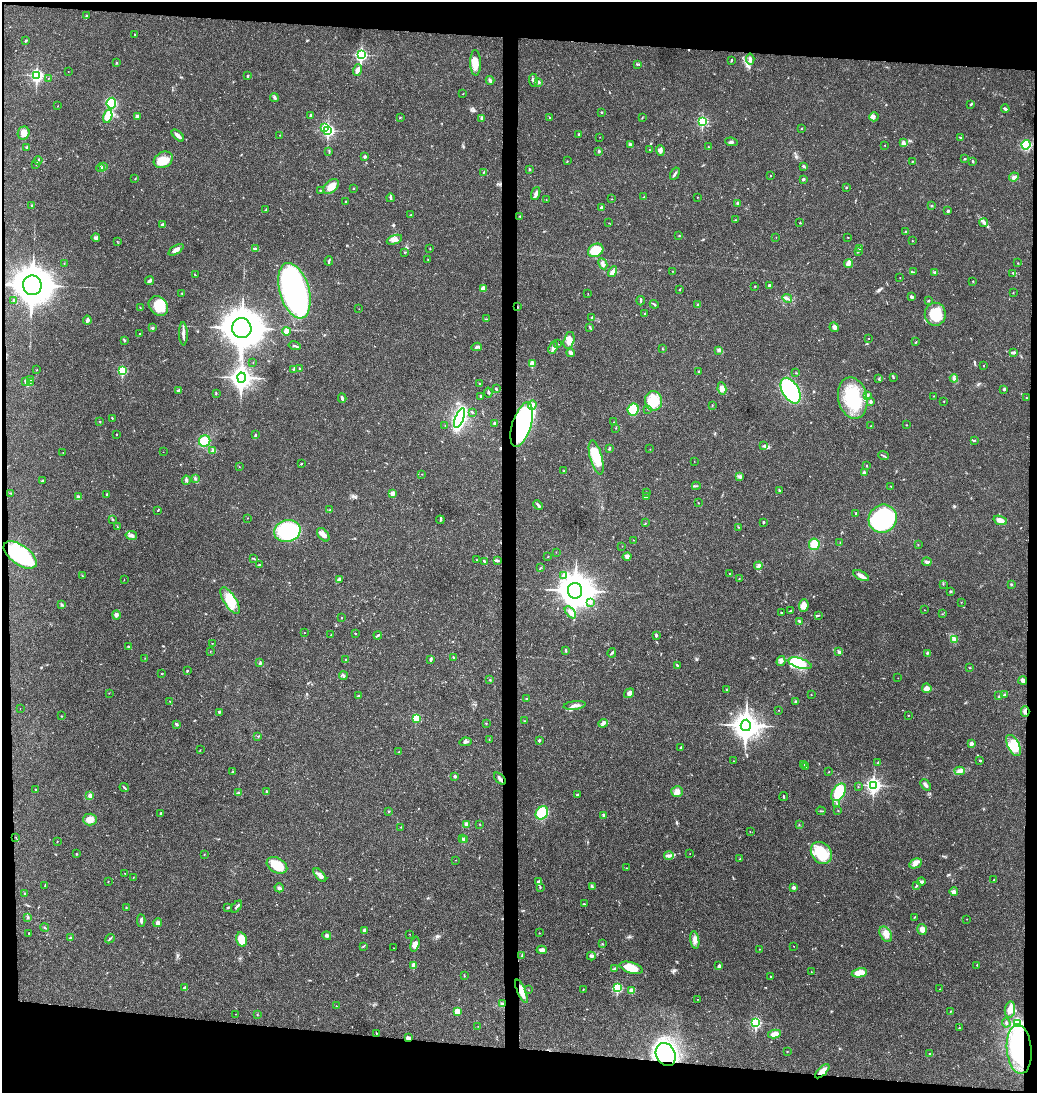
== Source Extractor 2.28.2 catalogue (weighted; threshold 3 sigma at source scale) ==
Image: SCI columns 148-4286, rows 2-4362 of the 4386 x 4366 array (HDU 1 of 3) = the unmasked area's bounding box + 8 px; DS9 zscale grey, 4 x 4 block average (1 PNG px = mean of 4 x 4 image px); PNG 1039 x 1095 px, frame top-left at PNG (2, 2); each listed source drawn as its Kron ellipse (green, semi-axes under 4 px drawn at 4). Shown black and unused: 10% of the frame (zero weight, under 3 of 4 exposures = <1% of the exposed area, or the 3 px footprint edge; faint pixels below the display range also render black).
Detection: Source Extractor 2.28.2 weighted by HDU 2 'WHT'. Background 0.0234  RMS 0.0023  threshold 0.0104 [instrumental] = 3 sigma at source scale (4.5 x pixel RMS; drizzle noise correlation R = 1.50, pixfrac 1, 0.05/0.05 arcsec/px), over >= 5 px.
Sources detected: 556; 5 inside a brighter object's white glare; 1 cosmic-ray / hot-pixel residue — neither listed nor drawn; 5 coinciding with a brighter row at this scale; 17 inside a brighter listed object's ellipse — not listed separately; of the other 528, all 500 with FLUX_AUTO >= 0.319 (the completeness limit of this list) listed and drawn (28 fainter detections not listed), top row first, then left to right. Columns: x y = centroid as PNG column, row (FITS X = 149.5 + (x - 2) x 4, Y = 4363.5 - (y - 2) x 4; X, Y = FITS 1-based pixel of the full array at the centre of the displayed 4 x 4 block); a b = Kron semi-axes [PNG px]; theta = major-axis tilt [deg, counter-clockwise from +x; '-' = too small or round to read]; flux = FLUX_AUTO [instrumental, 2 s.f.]
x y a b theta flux
87 16 3 2 - 1.2
135 34 2 2 - 0.98
26 41 3 2 - 1.6
361 55 3 2 - 250
750 59 6 2 -84 5.2
731 60 4 2 - 1.2
116 63 2 2 - 1.4
475 63 13 5 -88 15
637 64 2 2 - 1.3
357 70 6 3 72 8
68 71 2 2 - 0.37
37 76 3 2 - 260
248 76 3 2 - 1.7
48 79 2 2 - 0.45
490 80 4 3 - 3
533 80 6 2 -85 2.8
538 82 3 2 - 2.8
463 94 2 2 - 0.45
274 98 4 3 - 2.2
111 103 5 5 - 91
971 104 3 2 - 1.3
58 106 2 2 - 0.35
1005 109 4 2 - 2.7
602 112 2 2 - 1.3
108 116 7 4 76 26
137 116 2 2 - 3.8
311 116 3 2 - 2.7
400 117 2 2 - 0.46
874 117 5 2 - 2.4
550 118 2 2 - 0.86
642 118 3 2 - 0.85
481 119 3 2 - 1.8
703 121 3 2 - 120
325 127 2 2 - 27
802 128 2 2 - 0.62
328 130 3 2 - 240
24 133 6 6 - 9.3
579 134 2 2 - 1.1
280 135 3 2 - 0.7
178 136 7 2 -42 9.3
600 137 2 2 - 0.32
960 137 2 2 - 1.2
731 142 6 2 -6 2.4
903 143 4 3 - 2.7
630 145 4 3 - 3.7
885 145 2 2 - 0.59
1026 145 4 4 - 43
27 147 2 2 - 2.2
708 147 2 2 - 0.61
650 150 2 2 - 0.76
660 150 5 4 - 4.5
599 151 2 2 - 4.9
329 152 4 2 - 1.2
365 156 3 2 - 1.9
965 159 2 2 - 1.3
38 160 4 2 - 1.4
163 160 10 7 29 18
567 161 2 2 - 0.49
912 161 2 2 - 0.94
973 161 3 2 - 1.2
36 165 2 2 - 0.5
804 166 4 2 - 1.8
103 167 4 2 - 2
100 168 4 3 - 2.5
529 169 3 2 - 1.4
484 172 3 2 - 1.1
675 174 6 2 59 2.6
770 175 2 2 - 0.6
1014 177 5 3 - 3.4
135 179 2 2 - 0.57
803 179 4 2 - 1.3
331 187 9 5 43 15
846 187 2 2 - 1.1
353 188 2 2 - 0.69
320 190 2 2 - 0.77
536 194 7 3 69 3.6
644 197 2 2 - 0.39
697 197 2 2 - 0.8
390 198 4 2 - 1.9
612 199 2 2 - 0.46
546 200 2 2 - 0.51
345 202 2 2 - 0.86
738 203 4 2 - 2
32 205 3 2 - 1.2
932 206 2 2 - 0.51
601 208 3 2 - 1.9
266 210 3 2 - 2
948 211 3 2 - 2
411 215 2 2 - 0.9
520 216 2 2 - 1.4
736 220 2 2 - 0.84
609 223 2 2 - 0.47
800 223 2 2 - 0.93
984 223 4 2 - 3
163 224 4 3 - 2.1
906 231 2 2 - 0.96
679 235 2 2 - 0.59
776 237 2 2 - 0.33
848 237 2 2 - 0.62
96 238 4 3 - 2.2
394 240 8 4 20 5.9
117 241 2 2 - 0.43
912 241 2 2 - 0.7
860 248 2 2 - 1.2
255 249 3 2 - 1.6
430 249 2 2 - 0.42
176 250 8 3 31 7.3
596 250 8 6 30 44
858 251 3 2 - 1.2
405 252 3 2 - 0.87
428 260 2 2 - 0.48
329 261 5 2 - 1.6
64 263 2 2 - 0.4
1018 263 2 2 - 0.72
603 264 6 3 -63 3.5
849 264 5 3 - 4
672 271 2 2 - 0.46
612 272 6 3 60 6.5
913 272 2 2 - 0.7
935 272 3 2 - 1.5
1013 273 4 2 - 1.4
195 275 2 2 - 0.86
900 278 2 2 - 0.46
150 280 5 3 - 3
973 281 2 2 - 0.75
32 285 10 9 - 2700
769 285 2 2 - 3.2
755 286 2 2 - 0.77
483 289 3 3 - 8.5
680 289 3 2 - 0.65
294 291 28 14 -74 360
182 293 2 2 - 0.65
588 293 2 2 - 0.38
1013 293 2 2 - 0.52
912 297 4 3 - 1.9
787 298 5 2 - 2.8
14 300 2 2 - 1.3
641 301 4 2 - 1.5
928 301 2 2 - 1
654 304 4 2 - 1.6
698 305 3 2 - 1.4
158 306 11 8 -48 36
517 307 2 2 - 1.1
140 308 2 2 - 0.54
359 309 2 2 - 0.37
645 313 2 2 - 1.3
935 314 11 10 - 39
591 317 2 2 - 1.2
486 319 2 2 - 0.46
87 320 4 3 - 2.6
590 327 2 2 - 1
834 327 5 4 - 4.1
153 328 2 2 - 2
242 328 10 9 - 3200
287 331 4 3 - 8.1
139 334 2 2 - 0.66
183 334 11 2 -88 5.8
869 338 2 2 - 0.44
125 340 2 2 - 0.56
569 340 8 5 76 12
916 342 3 2 - 0.65
558 344 3 2 - 0.62
295 346 6 2 -15 2
477 347 5 2 - 2.7
553 348 6 3 67 4.6
662 349 2 2 - 0.7
719 350 3 2 - 1.8
1014 352 3 3 - 2.1
571 353 4 3 - 4.9
253 363 2 2 - 0.32
532 364 2 2 - 34
983 366 2 2 - 0.55
300 368 3 2 - 0.8
293 369 3 2 - 1.4
37 370 3 2 - 0.47
122 371 2 2 - 96
698 371 2 2 - 0.65
796 373 2 2 - 0.53
893 377 4 2 - 1
242 378 5 4 - 770
954 378 4 3 - 2.6
30 379 3 3 - 2.9
879 379 3 2 - 1.1
25 381 2 2 - 6.8
30 383 2 2 - 0.99
479 383 2 2 - 0.59
722 388 6 4 -79 5.5
496 389 3 2 - 1.6
1004 389 3 2 - 2
179 390 4 2 - 3.5
791 391 14 8 -60 130
488 392 5 2 - 1.9
216 393 2 2 - 0.84
867 395 3 2 - 2.9
480 396 4 2 - 1.1
934 396 2 2 - 0.61
342 398 4 2 - 3
853 398 21 14 -78 64
1026 398 2 2 - 0.95
653 401 9 8 - 33
871 401 3 3 - 2.2
944 401 2 2 - 0.42
532 405 5 3 - 4.5
712 405 2 2 - 0.45
648 409 2 2 - 0.4
633 410 6 5 - 43
472 412 2 2 - 1.3
112 418 3 2 - 0.75
459 418 10 4 69 200
100 422 2 2 - 0.79
614 422 2 2 - 0.43
495 423 3 2 - 2.2
445 425 2 2 - 0.39
522 425 23 9 73 250
906 425 2 2 - 0.45
870 426 2 2 - 0.52
616 428 2 2 - 0.42
117 434 2 2 - 1
255 435 3 2 - 1.5
974 440 2 2 - 0.86
205 441 6 5 - 26
763 446 3 2 - 0.73
609 449 3 2 - 1.3
650 449 2 2 - 0.34
213 451 3 2 - 1.6
63 452 2 2 - 0.39
163 452 2 2 - 0.39
883 456 5 2 - 1.5
596 457 17 6 -75 36
694 461 2 2 - 0.34
302 463 2 2 - 0.71
866 466 2 2 - 0.83
239 467 2 2 - 0.44
564 471 3 2 - 1.3
864 473 2 2 - 7
422 474 2 2 - 0.46
740 476 2 2 - 0.77
195 479 3 2 - 0.98
42 480 2 2 - 0.52
186 480 4 2 - 3.1
696 486 4 2 - 1.8
891 486 2 2 - 0.48
779 490 2 2 - 0.56
646 492 2 2 - 0.43
11 493 2 2 - 0.74
107 494 2 2 - 1.7
392 494 3 2 - 7.4
78 496 4 2 - 2.1
646 497 2 2 - 0.71
698 503 3 2 - 0.48
538 505 5 2 - 2.1
158 510 3 2 - 0.77
330 510 2 2 - 0.84
856 513 3 2 - 0.74
247 518 2 2 - 0.67
883 519 14 13 - 220
113 520 3 2 - 0.99
440 520 4 2 - 1.8
1000 520 7 4 -21 9.1
763 522 3 2 - 1.4
646 523 2 2 - 0.42
117 527 2 2 - 0.57
738 527 2 2 - 0.4
287 531 13 11 14 140
131 535 6 3 -8 3.5
323 535 8 4 -52 6.1
634 540 2 2 - 0.49
840 543 2 2 - 0.42
814 544 6 5 - 19
918 545 2 2 - 0.57
622 546 2 2 - 0.34
556 552 2 2 - 0.33
20 555 19 10 -36 140
548 557 2 2 - 0.6
627 557 4 4 - 3.5
254 559 3 2 - 0.98
476 560 2 2 - 0.49
497 560 4 2 - 1.4
484 561 3 2 - 1.6
927 562 5 2 - 4.9
259 565 4 2 - 1.9
758 566 4 2 - 3.4
540 568 3 2 - 0.99
730 574 2 2 - 0.84
563 575 3 2 - 1.7
82 576 3 2 - 1
861 576 8 3 -29 6.6
339 579 3 3 - 2.6
739 579 2 2 - 0.73
124 580 2 2 - 0.36
943 584 2 2 - 0.46
1011 584 3 2 - 1.2
575 591 8 7 - 2500
950 591 3 2 - 1.4
230 601 15 6 -58 32
590 602 3 2 - 1.3
961 602 2 2 - 0.32
61 604 4 2 - 1.6
804 605 6 4 85 8.8
924 610 2 2 - 0.42
791 611 3 2 - 1.7
570 612 7 4 -49 5.8
781 613 2 2 - 1.4
942 614 2 2 - 0.57
116 615 4 3 - 3.6
818 615 4 2 - 1.3
342 618 2 2 - 0.55
799 621 4 2 - 2.3
304 633 2 2 - 0.39
355 634 2 2 - 0.76
331 635 2 2 - 0.43
378 635 4 2 - 1.7
656 635 2 2 - 3
955 639 2 2 - 0.81
212 643 2 2 - 0.44
129 647 4 2 - 2.5
565 650 3 2 - 1.2
210 651 2 2 - 0.4
839 652 3 3 - 2.1
612 653 5 2 - 1.8
927 653 3 2 - 1.5
453 657 3 2 - 1.2
145 658 2 2 - 0.34
346 659 2 2 - 2.7
431 659 4 2 - 2.4
781 661 5 3 - 3.9
260 663 3 2 - 1.5
800 663 12 5 -16 59
677 665 3 2 - 1.2
970 668 2 2 - 0.8
187 671 2 2 - 1.5
161 674 2 2 - 0.52
343 676 4 3 - 2.7
898 678 2 2 - 0.34
490 680 2 2 - 0.73
1023 680 4 3 - 4.9
927 688 5 4 - 11
727 690 3 2 - 0.76
109 693 2 2 - 0.41
629 693 5 4 - 4.6
811 694 2 2 - 0.6
1004 694 3 2 - 1.1
359 696 3 2 - 2.2
999 696 2 2 - 0.6
527 699 2 2 - 1.6
170 701 2 2 - 0.52
795 702 2 2 - 0.86
575 705 11 3 7 5.6
20 709 2 2 - 1.2
779 710 2 2 - 0.44
219 712 2 2 - 1.7
1025 712 5 2 - 3.3
908 715 2 2 - 0.46
62 716 2 2 - 0.45
416 718 2 2 - 54
525 721 3 2 - 0.9
486 723 2 2 - 0.67
603 723 5 3 - 3.2
176 724 4 2 - 2
746 725 6 5 - 1400
258 736 2 2 - 0.62
489 740 2 2 - 0.64
539 740 2 2 - 3.9
465 742 6 2 8 2.5
971 744 3 3 - 4.2
1013 745 11 5 -63 27
680 748 2 2 - 0.87
200 750 2 2 - 0.63
399 752 2 2 - 0.95
980 760 2 2 - 1.2
734 761 2 2 - 0.73
878 762 3 2 - 0.66
804 765 2 2 - 0.33
806 767 2 2 - 0.32
959 771 5 4 - 4.6
233 772 2 2 - 1.9
829 772 2 2 - 0.59
455 776 3 2 - 2.1
500 779 7 2 -45 4.2
874 785 4 3 - 270
925 785 6 3 -50 4.5
124 787 5 2 - 1.6
858 787 2 2 - 0.5
36 790 2 2 - 1.1
266 791 3 2 - 1
239 792 4 2 - 1.6
677 792 6 5 - 6.6
839 792 9 6 58 59
578 794 3 2 - 1.2
90 795 4 3 - 4.1
784 796 4 2 - 1.2
837 803 3 2 - 1.3
389 811 2 2 - 1.1
821 811 4 2 - 1
838 811 2 2 - 0.57
542 813 7 5 53 54
161 814 3 2 - 2.2
604 816 3 3 - 3.3
90 820 7 6 - 10
466 824 3 3 - 3.8
480 824 2 2 - 0.72
799 825 2 2 - 0.66
401 827 2 2 - 0.78
750 832 2 2 - 0.43
16 838 2 2 - 0.52
462 839 3 2 - 1
464 840 4 2 - 1.6
57 841 2 2 - 0.39
690 853 2 2 - 0.39
821 853 12 9 -50 48
76 854 2 2 - 0.9
204 855 2 2 - 0.37
669 856 4 4 - 3.7
740 859 2 2 - 0.85
456 860 2 2 - 0.43
915 863 6 4 27 5.7
277 865 11 7 -30 35
627 868 2 2 - 0.34
125 873 2 2 - 0.55
320 875 8 3 -47 5.9
133 877 2 2 - 0.38
994 879 2 2 - 0.63
108 881 2 2 - 0.46
539 882 3 3 - 5.3
921 882 4 3 - 2.4
45 885 2 2 - 0.38
916 885 3 2 - 1.1
540 887 2 2 - 0.85
592 887 3 2 - 1.8
794 887 3 2 - 4.5
279 888 5 3 - 2.8
954 892 4 3 - 4.2
24 893 2 2 - 0.98
584 904 2 2 - 0.73
228 907 3 2 - 1.3
237 907 7 2 50 2.7
126 908 2 2 - 0.9
27 917 3 2 - 1
914 917 2 2 - 0.47
967 919 2 2 - 0.39
141 921 6 2 90 2.8
158 923 4 4 - 3.6
45 927 4 2 - 1.2
922 929 5 4 - 7.2
364 930 2 2 - 9.5
29 933 2 2 - 1.2
539 933 2 2 - 0.75
410 934 2 2 - 0.45
886 934 8 5 -58 8.1
327 936 4 3 - 2.8
71 937 3 2 - 1.6
110 939 5 2 - 2
241 940 7 5 -75 23
695 940 9 4 -81 7.4
415 944 8 4 75 8.1
602 944 2 2 - 0.76
363 946 3 2 - 0.77
794 946 2 2 - 0.37
394 948 2 2 - 0.51
760 949 2 2 - 0.45
542 950 5 4 - 4.9
522 955 2 2 - 0.65
591 956 4 3 - 3.1
414 965 2 2 - 15
977 965 2 2 - 0.69
719 966 3 2 - 3.3
615 968 3 2 - 1.3
631 968 12 5 -16 26
811 972 2 2 - 0.42
859 973 8 4 10 18
464 976 3 2 - 0.84
771 976 2 2 - 0.68
185 988 2 2 - 8.4
617 988 3 2 - 90
583 989 3 2 - 0.77
940 989 2 2 - 0.42
529 990 2 2 - 0.54
521 991 12 4 -67 15
632 991 4 3 - 7.7
697 999 2 2 - 0.4
503 1004 4 2 - 2.1
336 1006 2 2 - 0.43
1010 1010 8 5 82 15
457 1011 3 3 - 14
950 1011 2 2 - 0.93
236 1014 2 2 - 0.52
257 1014 2 2 - 0.76
756 1023 3 2 - 130
1006 1023 4 2 - 1.8
1017 1023 3 2 - 89
478 1026 2 2 - 0.43
959 1028 2 2 - 0.66
376 1033 2 2 - 0.5
774 1034 6 3 11 11
409 1038 4 2 - 3.6
1019 1049 25 12 -85 160
787 1051 2 2 - 0.79
666 1054 12 9 -64 260
929 1054 3 2 - 1.1
822 1071 9 3 45 10
Overlapping masked pixels (flux is a lower limit): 11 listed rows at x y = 32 285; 517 307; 522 425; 1025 712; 500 779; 521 991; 503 1004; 409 1038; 1019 1049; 666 1054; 822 1071
Diffuse or blended objects may show on this block-average render without a row.